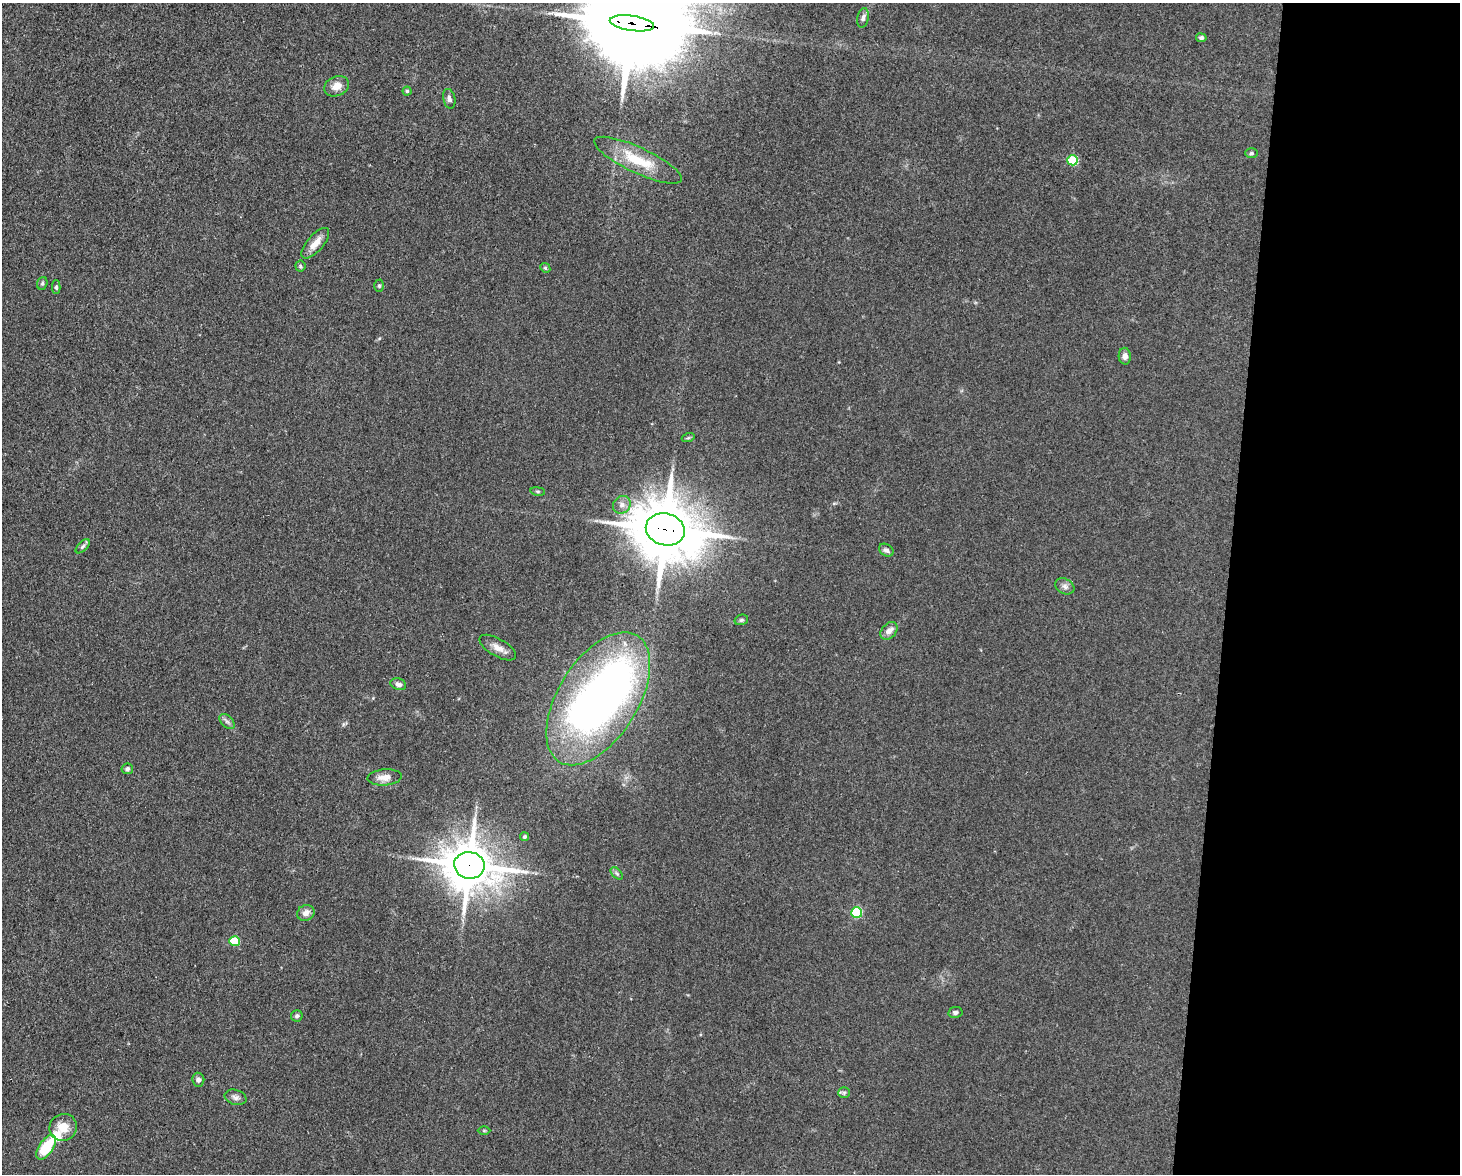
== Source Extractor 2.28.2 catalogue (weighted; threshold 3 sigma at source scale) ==
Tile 9 of 3 x 4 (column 3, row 3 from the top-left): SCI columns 3140-4597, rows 1173-2344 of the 4709 x 4691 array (HDU 1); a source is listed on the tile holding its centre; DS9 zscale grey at full resolution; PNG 1462 x 1176 px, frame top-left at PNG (2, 3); each listed source drawn as its Kron ellipse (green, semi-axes under 4 px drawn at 4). Shown black and unused: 16% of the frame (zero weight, under 3 of 4 exposures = <1% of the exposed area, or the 3 px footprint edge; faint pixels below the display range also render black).
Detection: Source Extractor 2.28.2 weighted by HDU 2 'WHT'; one run over the whole footprint, this tile lists its part. Background 0.0813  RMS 0.0062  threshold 0.0278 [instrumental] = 3 sigma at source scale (4.5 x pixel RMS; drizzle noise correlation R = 1.50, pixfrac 1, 0.05/0.05 arcsec/px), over >= 5 px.
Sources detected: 48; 3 inside a brighter object's white glare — neither listed nor drawn; the other 45 listed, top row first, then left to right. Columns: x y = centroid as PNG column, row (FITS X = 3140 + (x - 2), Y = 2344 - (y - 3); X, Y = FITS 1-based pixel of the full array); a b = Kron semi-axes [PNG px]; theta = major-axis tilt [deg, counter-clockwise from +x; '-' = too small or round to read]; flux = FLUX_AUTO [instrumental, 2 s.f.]
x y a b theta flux
863 18 10 5 79 2
632 23 22 7 -8 12000
1201 38 5 4 - 1.3
337 86 13 9 22 5.8
407 91 4 4 - 0.98
449 99 10 6 -79 2.1
1251 153 6 5 - 1.2
638 160 48 13 -25 24
1073 160 5 5 - 36
315 243 19 8 49 6.6
300 266 5 5 - 0.98
545 268 5 4 - 0.96
42 283 6 5 - 1.1
379 286 6 5 - 0.96
56 287 6 4 90 1.1
1125 356 8 6 -87 3.1
688 438 6 4 18 0.84
538 491 7 3 -9 0.79
622 505 9 8 - 3.4
665 529 20 16 -16 4800
83 546 9 4 45 1.3
886 550 8 6 -31 1.8
1065 586 10 7 -29 2.5
741 620 7 5 15 1.1
889 631 10 7 48 4
498 648 20 8 -30 5.5
398 684 8 5 -20 2.4
598 699 74 40 58 360
227 721 9 5 -44 1.8
127 769 6 5 - 1.3
385 777 17 8 4 5.7
524 837 4 4 - 1.3
469 865 15 13 -9 2700
617 873 7 4 -45 1.2
857 912 5 5 - 45
306 913 9 8 - 3.8
234 941 5 5 - 26
955 1012 7 5 11 1.5
297 1016 6 5 - 1.3
198 1080 7 6 - 1.8
844 1093 6 5 - 1
236 1097 11 7 -17 2.6
63 1127 14 13 - 9.6
484 1131 6 4 0 0.75
46 1147 14 7 56 23
Overlapping masked pixels (flux is a lower limit): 3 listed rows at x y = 632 23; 665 529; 469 865